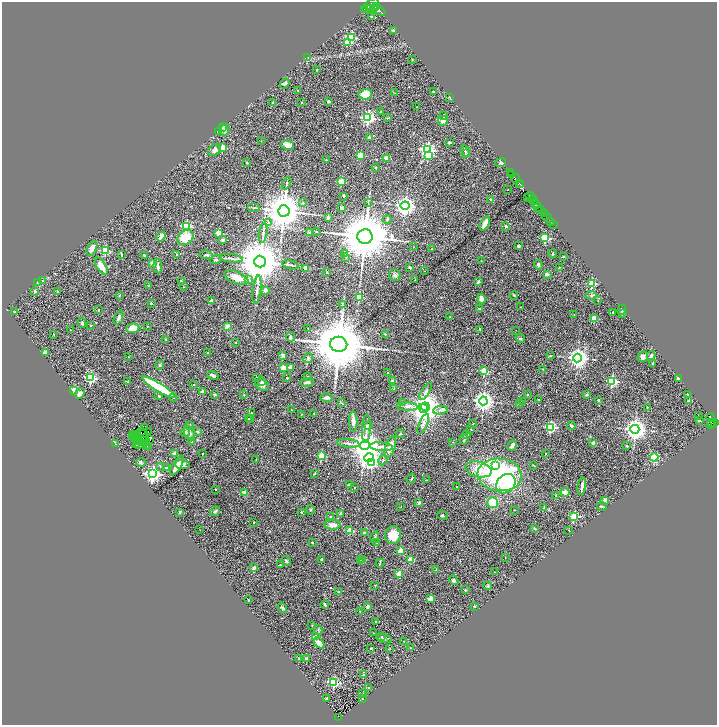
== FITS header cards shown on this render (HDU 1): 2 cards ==
NAXIS1  =                 1429
NAXIS2  =                 1446

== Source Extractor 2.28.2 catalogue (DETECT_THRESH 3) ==
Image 1429 x 1446 px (HDU 1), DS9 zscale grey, zoomed out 1/2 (1 PNG px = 2 x 2 image px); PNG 719 x 727 px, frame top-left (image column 1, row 1446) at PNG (2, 2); each listed source drawn as its Kron ellipse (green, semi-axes under 4 px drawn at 4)
Background 0.946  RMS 0.074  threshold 0.222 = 3 sigma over >= 5 px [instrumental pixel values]
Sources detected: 423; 40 cannot appear on this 1/2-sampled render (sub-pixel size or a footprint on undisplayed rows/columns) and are neither listed nor drawn; the other 383 listed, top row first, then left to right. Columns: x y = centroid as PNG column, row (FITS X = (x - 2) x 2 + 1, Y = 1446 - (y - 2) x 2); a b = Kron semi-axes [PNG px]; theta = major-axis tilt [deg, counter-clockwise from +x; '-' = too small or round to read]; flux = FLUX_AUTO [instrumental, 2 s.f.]
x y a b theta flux
370 5 10 4 35 2800
376 7 2 2 - 440
370 8 3 3 - 360
364 9 2 1 - 110
373 9 4 3 - 510
379 10 7 3 -29 1700
371 16 2 2 - 16
393 30 2 2 - 46
351 37 3 3 - 880
347 42 3 3 - 400
308 57 3 2 - 5.8
412 59 2 2 - 7.1
317 70 2 2 - 7
285 83 5 3 - 33
298 90 2 1 - 7.5
433 92 3 2 - 16
395 93 3 2 - 5
365 94 7 5 9 190
450 97 3 2 - 7.1
329 101 3 2 - 19
273 102 2 2 - 27
301 103 2 2 - 25
417 107 2 1 - 7
380 112 2 2 - 11
444 116 4 2 - 14
368 118 4 4 - 2600
387 118 3 2 - 6.5
443 121 5 5 - 55
222 127 2 2 - 35
224 130 6 5 - 35
218 132 3 2 - 9.9
369 137 2 2 - 82
261 141 2 2 - 5.5
449 142 3 2 - 21
287 145 6 5 - 130
222 148 2 2 - 300
214 150 7 5 33 63
427 150 4 3 - 3500
465 151 6 3 -71 22
466 154 4 3 - 12
361 155 2 2 - 410
428 156 3 3 - 590
387 159 3 2 - 280
326 160 2 2 - 9.6
501 162 5 3 - 16
247 163 2 2 - 52
375 167 2 2 - 13
511 173 2 1 - 10
512 174 2 1 - 17
515 179 5 2 - 470
341 182 3 2 - 400
287 183 7 2 65 15
519 183 3 2 - 250
521 185 2 2 - 150
508 190 2 2 - 11
344 196 2 2 - 34
527 197 4 1 - 34
530 197 5 2 - 68
491 199 3 2 - 17
533 200 5 3 - 200
303 202 4 2 - 10
368 203 3 2 - 7.7
535 203 2 1 - 330
537 205 3 2 - 420
405 206 4 4 - 8400
538 207 3 2 - 380
253 208 6 1 0 13
342 208 2 2 - 150
541 210 2 2 - 260
284 211 5 5 - 52000
544 214 3 2 - 36
328 218 3 3 - 30
547 218 5 2 - 58
387 219 4 3 - 16
550 221 2 1 - 16
268 222 4 3 - 16
485 224 7 3 63 130
553 224 2 2 - 11
186 226 3 3 - 1100
506 226 2 2 - 35
316 231 2 2 - 5.4
219 233 2 2 - 290
263 233 10 3 83 33
309 233 3 2 - 8.5
161 236 5 2 - 98
365 237 7 7 - 94000
185 238 8 7 - 300
545 238 3 3 - 1100
223 240 2 2 - 120
413 246 2 2 - 3.8
519 246 4 3 - 20
92 248 8 4 64 64
431 249 3 2 - 6.9
105 251 3 3 - 670
344 253 4 3 - 13
121 254 4 2 - 14
553 254 4 3 - 17
144 255 2 2 - 32
177 255 3 3 - 14
206 255 6 3 -11 20
563 256 2 2 - 20
231 258 12 3 -6 37
346 258 3 3 - 10
216 260 6 3 14 23
481 261 2 2 - 4.5
260 262 6 6 - 81000
152 263 2 2 - 100
291 265 8 3 -15 26
538 265 5 4 - 21
101 266 9 4 -57 140
158 266 7 3 -85 53
559 267 3 2 - 4.3
306 268 2 2 - 200
410 268 2 2 - 77
425 271 2 1 - 4.4
327 272 2 2 - 34
547 274 2 2 - 120
395 275 6 5 - 32
236 278 13 6 -23 180
249 279 3 3 - 80
415 279 2 1 - 6.2
42 281 2 2 - 6
181 281 3 3 - 18
478 282 4 3 - 27
38 283 2 2 - 55
592 283 3 3 - 740
149 285 3 3 - 10
184 287 2 1 - 4.4
257 290 14 3 83 48
265 290 2 2 - 130
35 291 3 3 - 35
57 291 3 2 - 16
119 295 3 2 - 8.3
514 295 4 3 - 16
591 295 5 4 - 25
359 297 3 3 - 510
481 299 5 3 - 75
211 300 2 2 - 72
598 301 3 2 - 6.8
151 303 2 2 - 20
342 305 4 2 - 10
520 307 2 2 - 4.4
480 309 3 2 - 8.8
98 310 2 2 - 9.1
622 310 5 3 - 17
15 312 2 2 - 9.2
613 312 2 2 - 18
622 313 2 2 - 110
574 314 3 2 - 5.7
450 317 2 2 - 8.6
118 318 7 3 68 44
594 318 2 2 - 470
82 323 5 3 - 29
91 326 2 2 - 7.6
147 326 2 2 - 7.1
227 326 4 4 - 45
133 328 6 5 - 170
308 328 3 2 - 4
480 329 3 2 - 15
70 330 2 1 - 6
516 330 2 1 - 3.1
385 334 2 2 - 8
54 335 3 2 - 6.4
290 337 5 3 - 32
520 338 5 3 - 16
165 339 2 2 - 12
235 342 3 2 - 7.4
339 344 8 7 - 120000
45 353 3 3 - 56
208 353 3 2 - 11
283 355 2 2 - 130
651 355 4 3 - 30
550 356 2 2 - 7.1
128 357 2 1 - 4
643 357 6 5 - 78
308 358 5 4 - 30
577 358 4 4 - 8200
653 364 3 2 - 9.5
160 365 5 2 - 13
290 367 2 2 - 74
283 368 2 2 - 240
543 369 3 2 - 9.2
484 371 3 3 - 720
388 373 2 2 - 18
213 375 6 3 -23 32
257 377 3 2 - 4.6
308 377 2 2 - 51
91 378 3 3 - 1500
287 378 2 2 - 28
678 379 4 3 - 18
393 381 2 2 - 140
612 381 3 3 - 1500
128 382 3 2 - 6.5
262 382 4 3 - 14
307 382 6 3 10 48
193 385 2 2 - 42
262 385 7 5 -27 49
159 387 19 4 -31 970
394 389 4 3 - 10
73 391 2 2 - 390
203 392 3 3 - 78
425 392 10 3 56 26
80 394 6 3 48 65
215 394 4 3 - 19
687 394 2 1 - 7.8
244 395 2 2 - 5.4
527 395 2 2 - 24
586 395 4 3 - 15
159 396 3 2 - 10
173 398 2 2 - 14
327 398 6 3 -1 46
538 399 2 2 - 6.9
598 400 2 2 - 54
483 401 4 4 - 8500
689 401 2 2 - 120
523 402 2 1 - 4.8
341 403 3 2 - 7.7
402 403 4 2 - 11
519 404 3 2 - 7
407 406 10 4 -2 41
425 407 4 4 - 12000
647 407 2 2 - 9.1
423 408 5 4 - 15000
291 410 2 2 - 20
440 410 7 3 7 34
251 413 2 2 - 12
314 413 2 2 - 16
301 415 2 1 - 3.6
698 415 2 2 - 16
711 417 4 3 - 13
249 418 3 3 - 11
251 419 3 3 - 14
353 421 10 3 -89 83
699 421 2 2 - 41
711 423 2 2 - 130
714 423 3 2 - 210
423 424 10 3 66 35
472 424 2 1 - 7.8
368 425 3 2 - 37
710 425 3 2 - 8.2
190 426 2 2 - 72
571 426 4 3 - 30
145 427 2 1 - 8.8
550 427 3 3 - 1600
366 429 14 3 87 43
471 429 2 2 - 11
635 429 4 4 - 11000
142 432 2 1 - 3.5
148 432 2 2 - 0.031
185 432 5 4 - 42
197 432 4 3 - 18
190 433 7 5 -63 51
136 434 2 1 - 3.6
143 434 3 2 - 22
400 434 4 2 - 12
467 434 3 2 - 15
133 435 3 1 - 1.8
132 436 2 1 - 0.54
136 439 2 1 - 4.4
144 439 3 1 - 5.6
149 439 2 1 - 2.8
464 439 5 3 - 16
138 441 3 1 - 1.3
145 441 2 1 - 6.9
137 442 2 1 - 3.9
192 442 2 2 - 33
453 442 2 2 - 5.4
144 443 2 1 - 3.2
348 443 11 3 -6 38
593 443 2 2 - 130
115 444 2 2 - 4.6
136 444 2 1 - 2.7
138 444 3 1 - 8.7
365 445 5 4 - 29000
147 446 3 1 - 9.4
512 446 5 3 - 46
627 446 3 2 - 18
148 447 2 1 - 6.3
381 447 12 3 -5 43
390 447 11 4 72 130
174 453 3 2 - 31
546 453 2 2 - 13
202 454 2 1 - 7.5
321 456 3 3 - 680
654 457 4 4 - 250
369 458 5 4 - 6500
256 460 3 2 - 5.1
383 460 5 3 - 20
141 462 4 4 - 23
372 462 4 3 - 880
182 464 7 4 -3 54
495 465 4 3 - 860
533 465 3 3 - 12
160 466 4 2 - 8.8
177 466 11 4 59 98
166 468 2 2 - 48
478 469 13 7 -14 290
315 473 3 2 - 9.8
153 474 4 4 - 4600
500 475 22 16 -7 2200
411 479 5 2 - 12
426 480 2 1 - 3.7
506 484 11 8 43 910
349 485 4 3 - 23
582 486 9 3 83 48
457 487 2 2 - 7.9
355 488 2 2 - 10
215 489 2 2 - 16
565 492 4 4 - 92
245 493 2 2 - 220
556 495 2 2 - 23
605 500 2 2 - 200
493 502 5 5 - 450
419 503 2 2 - 93
401 506 2 1 - 4.1
602 506 5 2 - 16
544 508 3 3 - 12
310 510 5 4 - 16
515 510 2 2 - 5.7
215 511 5 3 - 21
179 512 3 2 - 15
301 512 2 2 - 24
340 514 4 3 - 15
330 516 2 2 - 24
443 516 5 4 - 20
574 516 3 3 - 890
254 522 2 2 - 21
333 525 8 4 2 96
535 528 3 3 - 15
200 530 2 1 - 4
569 530 3 2 - 7.3
350 531 2 2 - 380
364 533 2 2 - 54
393 535 9 8 - 240
375 537 6 4 79 22
312 542 2 2 - 29
377 543 3 2 - 7.6
400 551 2 2 - 260
505 557 3 2 - 5
322 559 2 2 - 67
360 560 2 2 - 5.7
363 560 3 2 - 9.5
411 560 4 3 - 120
286 561 5 3 - 16
380 563 4 3 - 16
280 565 2 2 - 16
254 568 2 2 - 160
436 570 3 2 - 8
494 572 2 1 - 3.7
399 573 4 3 - 91
454 580 5 4 - 33
375 585 3 2 - 6.8
487 586 4 3 - 13
465 590 2 2 - 46
339 592 2 2 - 15
430 599 2 2 - 250
248 600 2 2 - 8.7
325 605 4 3 - 19
368 606 3 3 - 30
474 606 2 2 - 33
282 608 5 3 - 26
360 611 2 2 - 10
376 621 2 2 - 17
312 625 2 2 - 5.4
318 630 4 3 - 16
373 633 2 2 - 12
315 637 3 2 - 260
381 637 3 2 - 11
384 639 8 3 -14 23
404 641 2 1 - 3.3
319 643 6 4 -46 130
371 648 2 2 - 44
390 648 3 1 - 4.8
410 648 2 2 - 4.3
299 659 2 2 - 41
306 659 2 2 - 82
363 675 2 2 - 52
334 682 3 3 - 1600
369 688 2 2 - 80
363 694 2 2 - 17
327 698 2 2 - 22
362 699 2 1 - 15
339 717 3 2 - 23
At the frame edge (FLAGS 8, measured only in part): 1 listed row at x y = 370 5
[40 sub-pixel or undisplayed-footprint detections neither listed nor drawn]